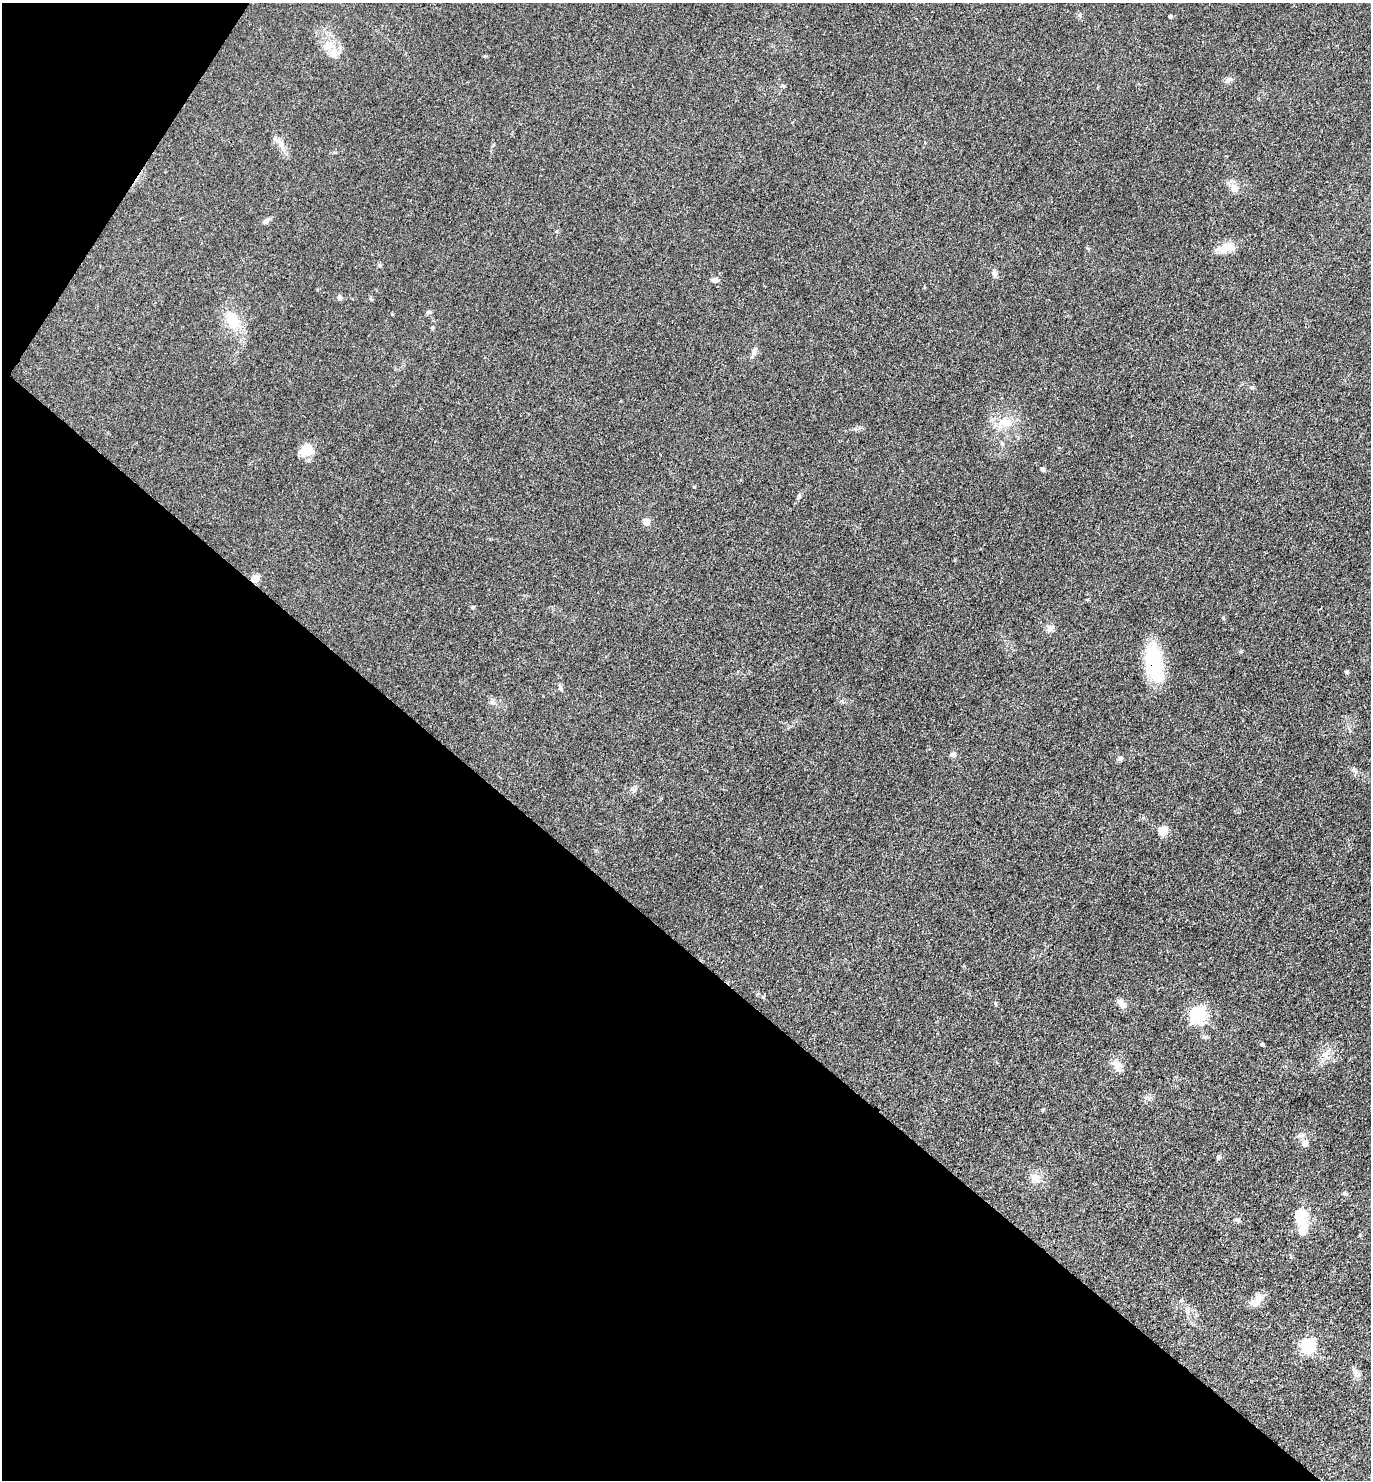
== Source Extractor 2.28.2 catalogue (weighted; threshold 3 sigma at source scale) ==
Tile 9 of 4 x 4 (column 1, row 3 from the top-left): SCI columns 294-1662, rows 1481-2958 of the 5922 x 5917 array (HDU 1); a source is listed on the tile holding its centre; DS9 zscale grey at full resolution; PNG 1373 x 1482 px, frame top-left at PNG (2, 3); no overlay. Shown black and unused: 38% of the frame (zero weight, under 3 of 4 exposures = <1% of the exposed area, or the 3 px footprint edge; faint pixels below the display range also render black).
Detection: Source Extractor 2.28.2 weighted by HDU 2 'WHT'; one run over the whole footprint, this tile lists its part. Background 0.071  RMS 0.0061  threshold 0.0277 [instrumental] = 3 sigma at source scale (4.5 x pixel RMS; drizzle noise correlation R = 1.50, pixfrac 1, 0.05/0.05 arcsec/px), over >= 5 px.
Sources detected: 51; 3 inside a brighter object's white glare — not listed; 2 inside a brighter listed object's ellipse — not listed separately; the other 46 listed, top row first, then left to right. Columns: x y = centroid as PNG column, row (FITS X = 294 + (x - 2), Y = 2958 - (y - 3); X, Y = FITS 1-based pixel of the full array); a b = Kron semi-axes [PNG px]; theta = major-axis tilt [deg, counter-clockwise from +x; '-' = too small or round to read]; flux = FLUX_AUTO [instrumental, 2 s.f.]
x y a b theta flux
1080 15 6 4 70 0.83
1170 17 4 4 - 1.1
328 45 16 11 41 6.7
1229 79 11 3 15 1.5
282 146 22 6 -68 4.5
1234 188 12 11 - 4.3
266 221 9 5 34 2
1228 247 21 13 3 7.6
379 265 6 4 -90 0.81
994 273 12 6 -75 2
715 280 10 6 -5 2
340 297 6 6 - 1.7
428 312 6 5 - 1.3
233 320 27 16 -66 15
432 328 5 3 - 0.65
754 352 11 6 68 2.3
1252 387 6 4 -2 0.79
1005 423 21 13 0 11
1002 443 6 5 - 1
307 450 16 12 -7 9.9
1042 469 4 4 - 1.8
799 496 7 4 46 1.1
646 522 5 5 - 9.1
255 579 5 5 - 12
472 607 5 4 - 0.76
1050 628 9 8 - 3
1155 663 40 19 -76 38
1346 672 5 5 - 0.87
561 689 7 4 -60 1.1
493 702 8 6 -69 1.7
953 755 7 6 - 1.9
1120 758 7 6 - 1.3
1163 831 9 9 - 7
1121 1003 13 7 -43 3.3
1197 1015 7 6 - 150
1262 1044 4 3 - 1.1
1324 1054 7 4 19 1.6
1116 1064 13 9 -63 4.4
1305 1143 6 6 - 5.1
1218 1157 8 4 83 1
1035 1178 11 10 - 6
1299 1214 18 12 1 8.9
1181 1301 5 5 - 0.9
1255 1302 16 10 13 4.6
1308 1346 6 6 - 95
1355 1371 12 7 -47 2.5
Overlapping masked pixels (flux is a lower limit): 2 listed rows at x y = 255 579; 1155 663
Unlisted compact peaks at least as high as the median listed source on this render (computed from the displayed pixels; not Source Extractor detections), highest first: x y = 995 1003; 1223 618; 1205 1037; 1149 1099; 1241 651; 1043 1109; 1344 1193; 1353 770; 392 314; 763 997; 1238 1220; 371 299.